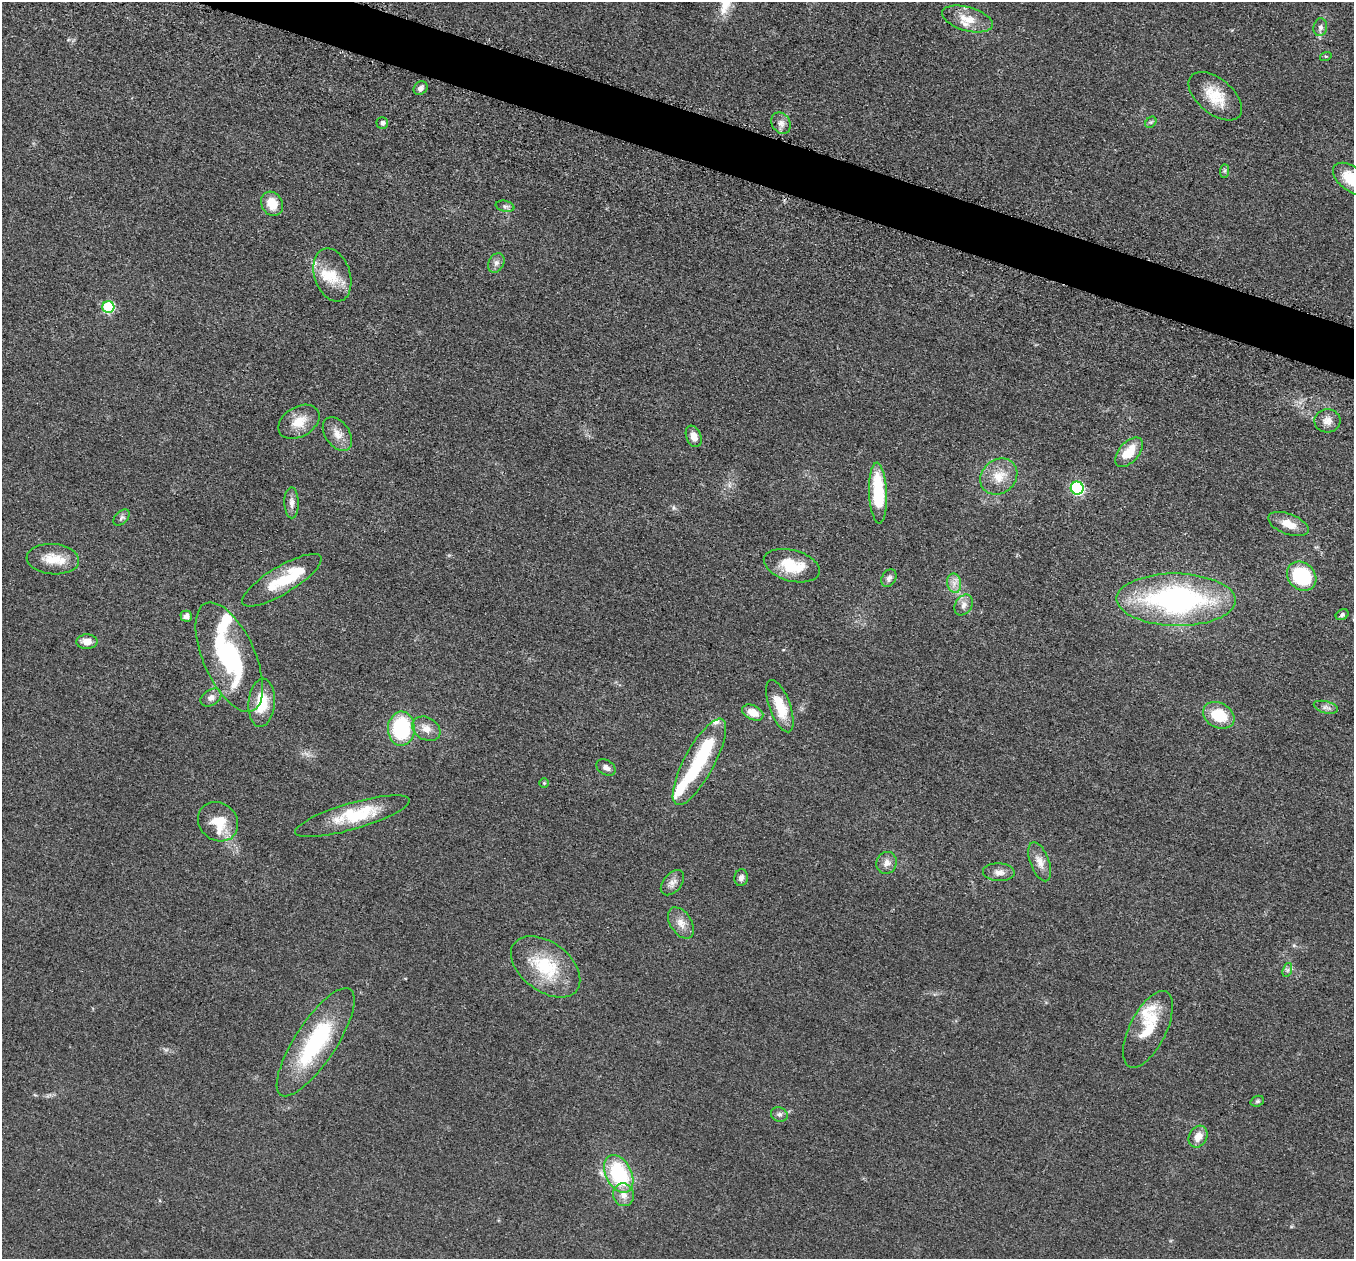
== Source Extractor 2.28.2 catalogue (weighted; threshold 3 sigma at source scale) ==
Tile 11 of 4 x 4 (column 3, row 3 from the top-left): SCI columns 2737-4088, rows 1454-2710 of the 5457 x 5503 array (HDU 1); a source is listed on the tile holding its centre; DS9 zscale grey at full resolution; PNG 1356 x 1261 px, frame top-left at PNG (2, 2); each listed source drawn as its Kron ellipse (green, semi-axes under 4 px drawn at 4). Shown black and unused: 3% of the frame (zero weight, under 3 of 5 exposures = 4% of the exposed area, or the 3 px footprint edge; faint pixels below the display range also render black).
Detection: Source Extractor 2.28.2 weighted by HDU 2 'WHT'; one run over the whole footprint, this tile lists its part. Background 0.054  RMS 0.006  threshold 0.0268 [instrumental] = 3 sigma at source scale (4.5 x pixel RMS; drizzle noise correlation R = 1.50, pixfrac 1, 0.05/0.05 arcsec/px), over >= 5 px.
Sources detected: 80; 2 inside a brighter object's white glare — neither listed nor drawn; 12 inside a brighter listed object's ellipse — not listed separately; the other 66 listed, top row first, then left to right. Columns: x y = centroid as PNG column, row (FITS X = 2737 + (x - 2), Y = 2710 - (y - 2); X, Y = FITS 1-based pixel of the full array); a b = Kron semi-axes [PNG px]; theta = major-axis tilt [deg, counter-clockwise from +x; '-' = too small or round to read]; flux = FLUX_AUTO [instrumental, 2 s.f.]
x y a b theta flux
967 19 26 12 -16 11
1320 27 9 6 80 2.2
1326 56 6 4 17 0.76
420 88 7 6 - 2.1
1215 96 31 17 -40 17
1151 122 6 5 - 0.98
382 123 6 6 - 1.6
781 123 11 9 -55 3.4
1225 171 7 4 89 1
1351 179 21 12 -37 20
272 204 13 10 -62 10
505 206 9 5 -12 1.6
496 263 10 7 62 2.5
332 275 27 18 -72 15
108 307 6 6 - 46
1327 421 13 11 6 4.5
299 422 22 15 30 11
337 434 19 12 -55 6.8
694 436 11 7 -68 5
1129 452 18 10 49 13
999 477 20 16 40 12
1077 488 6 6 - 82
878 493 30 9 -87 35
292 503 15 7 -89 3.5
122 517 10 6 45 1.8
1288 524 21 10 -21 8.4
53 559 26 15 -5 13
792 566 29 15 -15 20
1302 576 16 13 -42 43
889 578 9 7 60 2.3
282 580 45 13 31 23
954 583 9 7 -78 3.5
1176 600 59 26 -1 140
964 605 11 8 58 3.3
1342 615 7 5 31 1.2
186 616 6 5 - 3
87 642 10 7 2 4.9
229 657 59 26 -66 71
211 698 11 8 33 3.3
262 703 24 13 85 17
780 706 27 10 -70 16
1326 707 12 6 -15 2.4
753 713 11 7 -25 7.3
1219 715 16 12 -28 20
401 729 17 13 87 47
426 729 15 11 -30 5.9
699 762 48 15 62 40
606 767 10 7 -31 2.5
544 783 4 4 - 0.65
352 816 59 13 16 28
218 822 21 18 -41 15
1040 862 20 9 -70 6.1
887 863 11 10 - 3.6
999 872 16 9 -2 4.2
741 878 8 6 80 2.2
672 883 14 9 50 3.8
681 923 17 10 -56 5.9
546 967 39 24 -37 33
1287 970 7 4 71 1.3
1148 1029 42 18 64 20
316 1042 63 20 57 60
1257 1101 7 5 20 1.1
779 1114 8 7 - 1.9
1198 1137 11 9 61 6
619 1174 20 13 -63 49
623 1195 11 10 - 5.5
Isophote crosses this tile's border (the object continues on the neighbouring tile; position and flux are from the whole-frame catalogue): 1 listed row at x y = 1351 179